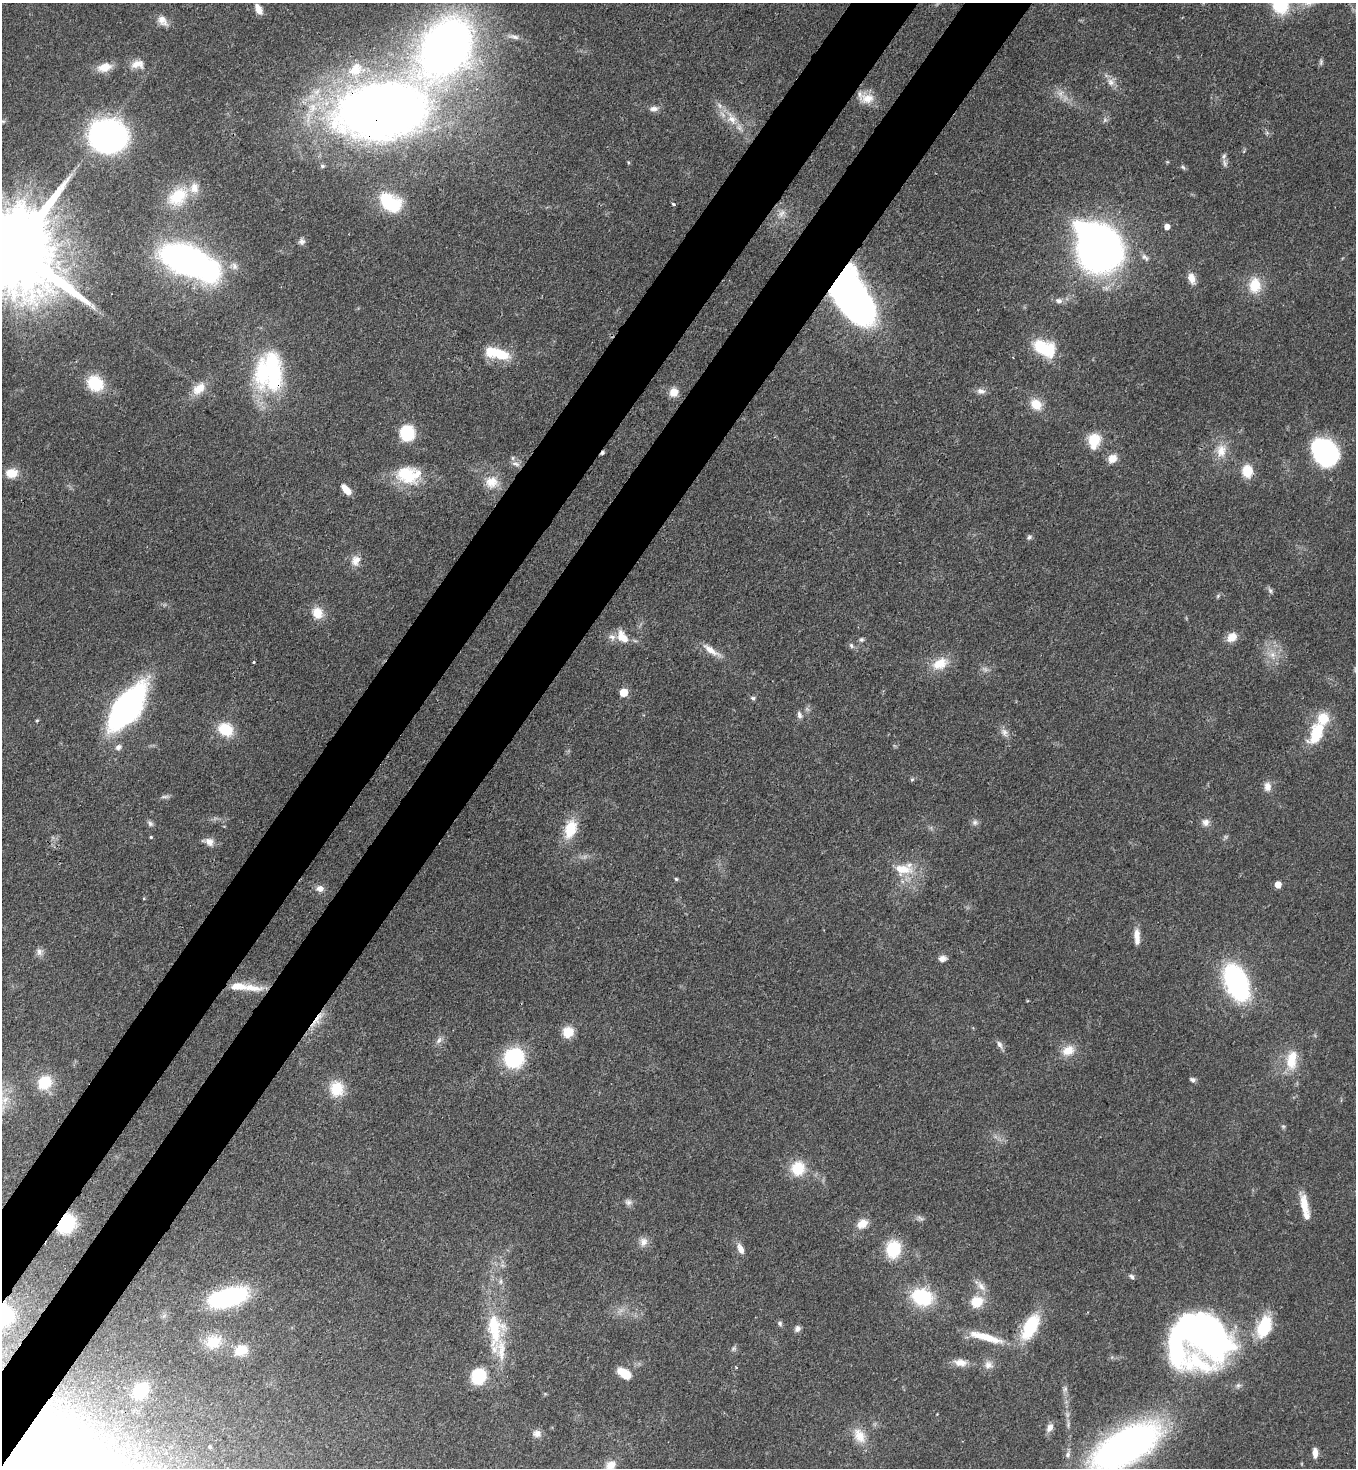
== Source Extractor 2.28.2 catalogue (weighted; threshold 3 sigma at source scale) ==
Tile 7 of 4 x 4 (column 3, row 2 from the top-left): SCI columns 3072-4425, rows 2990-4455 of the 6003 x 5980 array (HDU 1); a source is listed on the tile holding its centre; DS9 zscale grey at full resolution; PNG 1358 x 1470 px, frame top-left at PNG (2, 3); no overlay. Shown black and unused: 9% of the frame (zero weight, under 3 of 4 exposures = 7% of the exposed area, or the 3 px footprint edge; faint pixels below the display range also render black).
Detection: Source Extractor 2.28.2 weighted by HDU 2 'WHT'; one run over the whole footprint, this tile lists its part. Background 0.0899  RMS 0.0041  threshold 0.0183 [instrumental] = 3 sigma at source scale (4.5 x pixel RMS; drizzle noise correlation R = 1.50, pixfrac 1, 0.05/0.05 arcsec/px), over >= 5 px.
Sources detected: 165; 3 too faint to see at this stretch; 8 inside a brighter object's white glare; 1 cosmic-ray / hot-pixel residue — not listed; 6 inside a brighter listed object's ellipse — not listed separately; the other 147 listed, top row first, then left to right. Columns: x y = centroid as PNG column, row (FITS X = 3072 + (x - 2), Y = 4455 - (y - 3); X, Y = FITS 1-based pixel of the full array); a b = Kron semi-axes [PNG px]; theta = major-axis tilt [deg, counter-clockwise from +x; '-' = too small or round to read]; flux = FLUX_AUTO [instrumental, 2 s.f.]
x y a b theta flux
1279 5 9 8 - 35
258 9 13 7 -65 3.5
162 20 15 9 -51 3.7
514 37 16 5 -11 2.1
446 47 47 32 57 320
1321 62 9 4 83 0.78
137 64 18 11 6 4
104 67 17 10 14 5.6
355 69 22 17 42 12
1111 82 11 10 - 2.9
1060 93 10 7 54 2.3
867 98 20 13 -1 6.4
720 106 8 5 -60 1.4
381 109 65 37 8 520
654 109 12 7 5 2
732 119 14 11 -39 5.1
1105 120 6 6 - 0.97
2 122 11 4 5 0.91
108 136 25 22 -5 150
1224 156 8 6 86 1.1
322 166 6 5 - 0.92
1183 167 7 5 -25 0.8
178 197 29 21 43 15
388 203 18 11 -65 23
673 204 5 3 - 0.58
782 213 11 7 52 2.1
1167 227 5 5 - 3.1
302 241 9 8 - 1.5
15 248 32 21 -39 9100
1100 250 30 23 16 230
1145 257 11 6 -39 1.5
185 260 32 16 -20 230
234 266 10 8 -76 2.1
1192 278 14 8 -68 3.6
1255 285 20 15 85 9.7
847 293 47 27 -61 190
1059 301 10 7 -12 1.8
1041 347 16 13 -48 15
500 354 24 12 -17 12
269 372 48 35 88 51
95 383 18 15 -36 15
199 389 18 12 39 5.8
981 391 12 8 -7 2.1
674 392 10 9 - 4.4
1036 404 15 12 -42 6.7
407 433 15 13 -86 16
1094 440 18 14 82 9.5
1221 451 19 14 89 6.8
1325 452 27 22 -49 52
1112 458 10 9 - 4.2
516 464 12 6 -16 2
1247 471 12 10 -84 9.3
12 473 9 7 1 9.2
408 475 29 19 -4 20
491 482 18 16 8 7.2
346 490 12 6 -47 5.2
1029 537 8 6 45 0.96
355 561 14 11 71 3.8
1270 591 8 5 -63 1
1218 596 7 4 46 0.69
317 613 15 12 -64 6.3
622 637 17 10 -52 6.3
1232 637 13 10 38 4.6
861 640 6 6 - 0.88
851 645 7 5 -73 0.95
711 650 25 7 -34 5.3
1272 655 8 8 - 2.7
254 662 3 3 - 0.7
940 664 23 14 22 8.3
624 692 5 5 - 10
753 698 7 5 -16 0.81
127 707 35 16 53 160
799 715 10 6 -74 1.5
37 720 4 4 - 0.45
225 729 18 15 -27 12
1004 732 13 8 -56 2.3
1317 733 28 14 65 17
118 747 9 7 45 1.6
912 779 5 5 - 0.63
1267 786 12 9 -90 3
165 797 13 4 3 1.1
975 822 8 7 - 1.4
1205 822 10 10 - 2.3
150 823 9 6 -34 1.2
570 829 24 14 72 12
151 837 4 3 - 0.48
209 842 14 8 -17 3.1
903 869 27 14 -4 10
676 879 4 4 - 0.56
1278 884 5 5 - 5.4
320 888 10 8 -4 2.5
1137 936 19 6 -88 4.5
39 952 10 8 69 2
942 959 10 8 8 2.1
1236 982 22 12 -67 120
252 988 30 9 -7 7.6
317 1019 31 6 52 5.1
568 1032 11 11 - 6.9
439 1040 11 7 66 1.7
1000 1045 12 6 -63 1.7
1068 1050 17 12 25 5.9
514 1058 18 18 - 32
1292 1060 28 14 81 10
1192 1080 8 5 -40 1.1
45 1082 15 13 47 13
337 1089 18 16 85 10
1283 1126 6 4 -1 0.59
798 1168 17 16 - 11
628 1202 10 8 -11 1.7
1304 1205 26 9 -78 7.4
66 1223 13 10 57 38
862 1224 13 10 34 4.8
643 1242 12 10 67 3
741 1249 14 7 -67 3
893 1249 19 15 85 16
1132 1277 7 5 -50 0.96
500 1281 8 4 81 0.98
981 1286 16 7 -53 3.3
228 1297 35 15 15 58
922 1297 22 18 -18 25
977 1302 16 13 28 8.4
780 1323 7 6 - 0.93
1030 1327 30 14 62 22
1264 1327 28 16 71 17
494 1328 39 19 -88 23
797 1329 8 7 - 1.6
1207 1335 53 40 -81 170
985 1337 47 9 -16 12
213 1342 23 17 24 10
734 1348 6 5 - 0.84
241 1350 16 12 19 7.8
960 1363 17 9 -6 4.2
988 1365 12 10 -36 2.8
736 1367 4 3 - 0.36
624 1373 14 8 -34 8.8
478 1376 10 9 - 32
1065 1389 8 4 46 0.95
140 1390 15 11 48 19
1050 1427 10 7 65 2.6
537 1434 11 9 -13 2.3
859 1436 24 14 -59 7.2
210 1447 4 4 - 0.53
1125 1447 64 28 33 190
1315 1453 12 6 -89 3
1068 1454 9 7 69 1.5
17 1455 30 20 49 220
611 1465 16 11 31 4.6
Overlapping masked pixels (flux is a lower limit): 7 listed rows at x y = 381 109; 15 248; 847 293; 269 372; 317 1019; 66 1223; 17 1455
Isophote crosses this tile's border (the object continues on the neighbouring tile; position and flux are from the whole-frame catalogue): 7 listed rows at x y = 1279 5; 446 47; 2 122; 15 248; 1125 1447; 17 1455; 611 1465